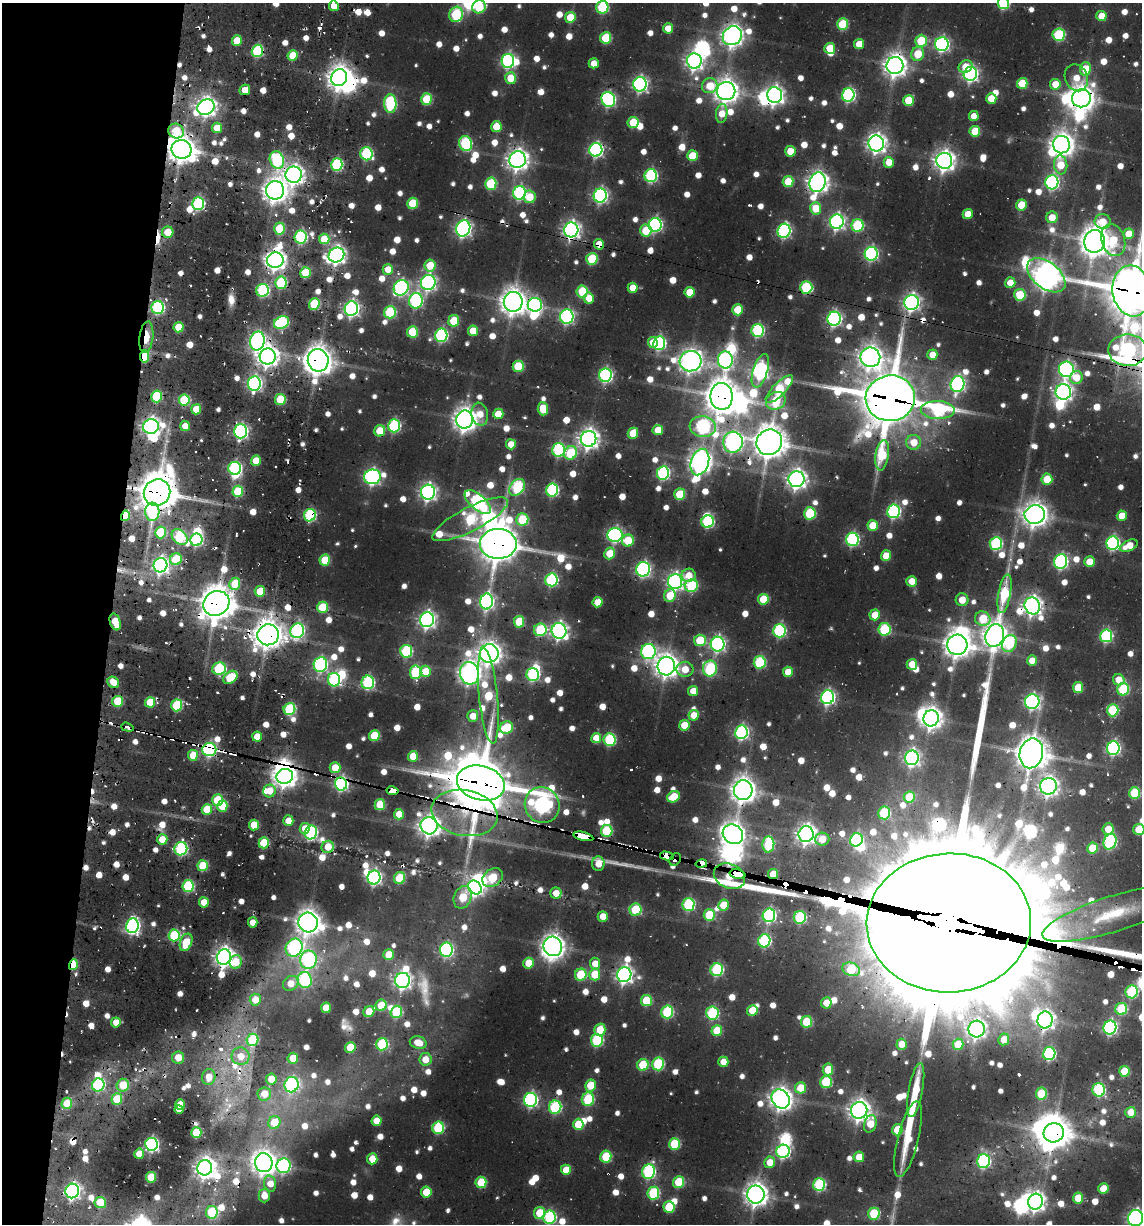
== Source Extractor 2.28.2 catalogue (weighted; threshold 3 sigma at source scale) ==
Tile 9 of 4 x 4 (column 1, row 3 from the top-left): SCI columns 241-1380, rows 1301-2522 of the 5108 x 4966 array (HDU 1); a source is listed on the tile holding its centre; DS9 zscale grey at full resolution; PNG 1144 x 1226 px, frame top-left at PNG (2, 3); each listed source drawn as its Kron ellipse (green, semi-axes under 4 px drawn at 4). Shown black and unused: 10% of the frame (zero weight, under 2 of 3 exposures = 7% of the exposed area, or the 3 px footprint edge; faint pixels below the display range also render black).
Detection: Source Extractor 2.28.2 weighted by HDU 2 'WHT'; one run over the whole footprint, this tile lists its part. Background 0.0823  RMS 0.0094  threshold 0.0425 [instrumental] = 3 sigma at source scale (4.5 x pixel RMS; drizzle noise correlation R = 1.50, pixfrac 1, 0.05/0.05 arcsec/px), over >= 5 px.
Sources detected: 1136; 6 too faint to see at this stretch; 38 inside a brighter object's white glare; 44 cosmic-ray / hot-pixel residue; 7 long thin detections or spike segments (spike, bleed or trail) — neither listed nor drawn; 15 inside a brighter listed object's ellipse — not listed separately; of the other 1026, all 500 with FLUX_AUTO >= 18.6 (the completeness limit of this list) listed and drawn (526 fainter detections not listed), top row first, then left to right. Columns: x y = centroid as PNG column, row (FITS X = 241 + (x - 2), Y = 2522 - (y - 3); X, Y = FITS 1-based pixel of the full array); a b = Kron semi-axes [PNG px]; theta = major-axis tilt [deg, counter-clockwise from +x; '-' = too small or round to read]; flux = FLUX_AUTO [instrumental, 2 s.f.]
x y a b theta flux
1003 3 6 6 - 130
334 6 5 5 - 21
479 7 7 6 - 64
602 7 6 6 - 110
456 14 8 6 74 110
1101 16 5 5 - 25
570 17 5 5 - 34
843 24 6 5 - 79
668 28 5 5 - 19
1059 35 6 6 - 110
732 36 10 9 - 820
606 38 6 5 - 69
237 40 5 5 - 29
921 41 6 5 - 64
859 44 5 5 - 27
942 44 7 6 - 290
830 48 5 5 - 36
257 51 6 5 - 130
918 54 7 6 - 33
293 56 5 5 - 39
508 61 7 6 - 250
694 61 7 7 - 560
594 63 5 5 - 20
895 66 8 8 - 1000
965 67 7 6 - 21
1085 69 7 5 83 40
970 74 7 6 - 330
339 78 8 7 - 1200
511 78 6 5 - 37
1076 78 14 11 -66 22
1022 83 5 5 - 38
640 84 7 6 - 350
1055 84 5 5 - 24
710 86 8 7 - 30
245 90 5 5 - 20
726 91 9 9 - 1100
775 95 8 7 - 530
848 95 6 6 - 220
991 98 5 5 - 25
1081 98 9 9 - 1300
427 99 6 5 - 65
608 99 8 6 -65 260
908 100 5 5 - 43
390 103 9 6 -88 140
206 107 9 7 29 710
722 114 9 5 83 20
974 116 5 5 - 19
633 122 5 5 - 46
496 127 5 5 - 31
217 128 5 5 - 25
176 131 8 7 - 46
975 131 5 5 - 46
466 143 7 6 - 130
876 143 8 7 - 670
1061 145 9 8 - 1000
182 149 10 9 - 1400
596 150 7 6 - 280
790 151 5 5 - 29
366 154 6 6 - 140
692 156 5 5 - 45
277 160 9 7 -72 140
518 160 8 8 - 830
944 161 8 8 - 810
889 162 5 5 - 27
337 165 6 5 - 140
1061 165 9 6 -84 33
294 175 8 8 - 730
651 176 6 6 - 190
788 182 5 5 - 36
818 182 10 8 73 840
1052 182 7 6 - 260
491 184 6 5 - 88
275 190 9 9 - 1100
519 193 7 6 - 220
600 196 7 6 - 320
529 197 6 6 - 34
412 203 6 5 - 51
198 204 6 6 - 160
1021 205 5 5 - 34
816 208 6 5 - 35
968 214 5 5 - 22
1052 217 6 5 - 22
837 222 7 7 - 380
1103 222 8 7 - 22
655 225 7 6 - 250
857 225 6 6 - 100
463 228 8 7 - 430
280 229 6 5 - 51
571 230 7 7 - 540
646 231 6 5 - 48
784 231 7 6 - 240
168 232 6 5 - 28
1129 234 5 5 - 26
301 237 6 6 - 170
324 239 5 5 - 38
1113 240 16 11 -73 46
1094 241 11 10 - 1600
599 244 5 5 - 19
871 254 7 6 - 260
336 255 8 7 - 580
592 259 6 5 - 74
275 260 8 7 - 790
430 265 6 5 - 38
388 269 5 5 - 23
306 273 5 5 - 59
1046 275 22 13 -38 1400
281 283 6 5 - 110
428 283 7 7 - 360
1010 283 5 5 - 20
806 287 6 6 - 120
401 288 8 7 - 260
633 288 5 5 - 23
263 290 6 6 - 150
582 291 6 5 - 67
1132 291 25 19 -82 4400
689 292 5 5 - 29
1020 295 6 5 - 61
589 298 5 5 - 21
416 301 8 7 - 210
513 302 10 9 - 1300
911 302 7 7 - 470
314 304 5 5 - 81
535 305 7 7 - 220
158 307 6 6 - 180
351 309 7 6 - 380
738 310 5 5 - 45
390 312 6 6 - 98
567 317 7 7 - 260
834 319 7 6 - 290
454 321 6 5 - 49
281 322 8 6 24 140
178 327 5 5 - 32
473 331 5 5 - 26
758 331 6 6 - 160
412 332 5 5 - 58
441 335 7 6 - 190
146 337 16 7 83 28
257 341 9 7 78 400
653 343 5 5 - 21
659 343 7 6 - 190
1128 350 19 16 -1 270
932 355 5 5 - 22
144 356 6 4 82 41
268 356 8 8 - 840
870 357 10 9 - 1000
318 360 11 10 - 1500
725 360 8 7 - 310
690 361 11 10 - 940
518 366 6 5 - 65
1066 369 8 7 - 340
760 371 17 7 73 400
605 375 7 6 - 250
1076 377 6 6 - 23
254 383 7 6 - 300
957 384 8 7 - 310
779 389 18 6 45 100
1063 392 8 7 - 520
156 396 6 5 - 83
722 396 13 11 -90 2000
890 398 25 23 8 5500
280 399 5 5 - 60
184 400 5 5 - 84
776 401 10 8 26 72
196 409 5 5 - 26
543 409 6 5 - 34
938 410 17 9 -1 170
480 414 11 8 -79 20
498 414 5 5 - 27
465 419 9 8 - 1100
185 426 5 5 - 19
394 426 6 6 - 150
151 427 8 7 - 590
703 427 13 10 -6 230
658 430 5 5 - 28
241 431 7 6 - 290
380 431 6 5 - 38
633 433 5 5 - 36
588 439 8 7 - 770
733 442 10 9 - 470
769 442 13 12 - 1900
914 442 7 7 - 27
511 444 5 5 - 20
558 450 7 6 - 180
571 453 7 6 - 74
882 455 15 6 82 67
256 461 5 5 - 32
700 462 13 9 72 960
235 468 6 6 - 210
663 473 6 6 - 200
372 477 8 7 - 360
797 479 8 8 - 670
1047 479 5 5 - 43
517 487 9 6 49 150
552 490 6 6 - 160
238 491 5 5 - 65
157 492 14 13 - 3100
428 492 7 7 - 470
680 494 6 5 - 61
478 502 16 7 -41 260
894 511 7 6 - 220
152 512 9 7 88 100
810 513 6 6 - 81
310 515 6 6 - 160
1035 515 10 9 - 1200
125 516 5 4 - 44
1122 516 5 5 - 24
470 519 42 12 27 120
522 519 6 6 - 75
708 522 6 6 - 140
873 526 5 5 - 35
161 532 6 5 - 71
615 535 7 7 - 290
180 537 9 6 -43 130
852 539 6 6 - 210
196 540 6 6 - 160
628 541 6 6 - 42
1113 543 7 6 - 220
498 544 18 15 0 2900
996 544 6 6 - 160
1129 546 9 5 24 24
610 553 6 5 - 34
886 556 5 5 - 29
176 559 6 5 - 55
325 560 5 5 - 49
1061 562 7 6 - 250
1089 562 5 5 - 24
160 565 7 7 - 480
643 569 7 7 - 300
689 575 7 6 - 21
551 580 6 6 - 170
675 581 7 7 - 460
911 581 5 5 - 20
235 584 6 5 - 50
691 586 6 6 - 97
260 591 5 5 - 33
1005 594 19 6 80 84
670 596 6 5 - 39
763 599 5 5 - 45
962 600 6 6 - 19
486 601 8 6 79 330
598 602 5 5 - 29
216 603 13 12 - 2200
1032 606 9 7 -66 690
322 607 6 5 - 47
875 615 5 5 - 29
983 619 8 7 - 49
427 620 7 7 - 470
115 622 8 5 -72 24
519 622 6 5 - 53
884 629 6 6 - 110
540 630 6 6 - 100
297 631 7 7 - 250
559 631 8 7 - 490
779 631 6 6 - 180
268 635 11 10 - 1700
995 635 11 9 70 1200
1106 636 6 6 - 170
700 640 6 6 - 52
718 644 7 7 - 350
1009 644 9 7 65 90
957 645 10 10 - 1400
406 651 6 6 - 120
648 651 7 7 - 280
489 653 9 9 - 990
1032 661 5 5 - 22
760 662 6 6 - 120
912 664 5 5 - 28
320 665 7 6 - 250
666 666 9 8 - 1000
219 669 7 6 - 110
685 669 8 7 - 23
710 669 8 7 - 140
426 671 6 5 - 34
416 672 7 5 85 120
788 672 5 5 - 23
469 673 11 9 -79 920
533 674 6 6 - 170
230 677 8 5 37 46
334 680 7 6 - 160
1119 680 6 5 - 24
113 682 6 5 - 20
368 682 7 6 - 160
1078 688 5 5 - 44
1123 689 6 6 - 92
693 691 5 5 - 20
488 696 48 9 -84 100
828 697 7 6 - 310
118 701 5 5 - 53
150 702 5 5 - 43
1032 702 7 7 - 300
177 705 6 5 - 88
289 709 6 6 - 120
1113 710 6 5 - 86
694 715 5 5 - 23
473 716 5 5 - 22
931 718 8 7 - 860
684 725 5 5 - 28
127 727 6 3 -18 43
506 727 6 6 - 55
741 732 7 6 - 270
374 736 5 5 - 48
257 737 5 5 - 25
596 738 5 5 - 22
609 740 6 6 - 130
1113 748 7 6 - 250
209 750 7 6 - 260
1031 753 15 11 77 2000
193 755 5 5 - 30
413 756 5 5 - 35
912 758 7 6 - 400
335 768 5 5 - 30
285 776 8 7 - 930
481 783 24 17 -14 5100
341 784 6 6 - 240
1048 786 8 8 - 650
743 790 10 9 - 1200
270 791 6 6 - 22
392 791 6 4 -10 640
1135 793 6 5 - 76
673 797 6 5 - 36
909 797 5 5 - 46
217 800 6 5 - 64
380 805 5 5 - 51
542 805 18 17 - 440
222 806 6 5 - 49
207 810 5 5 - 45
464 813 33 23 -11 130
884 813 6 6 - 87
399 814 5 5 - 24
288 821 5 5 - 19
254 825 5 5 - 38
429 826 9 8 - 870
305 829 6 5 - 21
1108 829 6 5 - 23
1139 830 6 5 - 33
607 831 6 5 - 87
311 833 7 6 - 160
733 834 11 9 -36 970
806 834 8 7 - 730
583 836 10 4 -14 1800
162 839 5 5 - 24
822 839 7 6 - 22
856 840 7 6 - 160
1110 842 8 6 65 170
264 843 5 5 - 55
768 844 8 6 86 99
328 847 6 6 - 26
1092 848 5 5 - 35
181 849 7 6 - 190
667 856 7 4 -13 1200
675 859 7 5 58 120
598 864 7 6 - 19
701 864 6 4 11 1300
203 866 5 5 - 55
738 874 8 4 -14 2800
773 874 5 5 - 32
729 876 16 12 -25 2500
374 877 7 6 - 330
399 878 6 5 - 70
493 878 11 8 36 57
188 886 6 5 - 110
475 888 7 6 - 370
556 893 5 5 - 19
463 897 12 8 67 45
204 902 5 5 - 26
688 904 6 6 - 140
723 905 5 5 - 32
635 910 6 6 - 70
1114 914 74 17 17 78
709 915 6 5 - 62
769 915 7 6 - 230
603 916 5 5 - 22
800 917 6 6 - 120
253 922 5 4 - 19
308 923 10 9 - 1200
949 923 82 69 2 86000
132 926 7 6 - 310
174 935 6 5 - 92
764 941 6 6 - 150
186 942 9 6 68 33
553 946 10 9 - 1000
294 948 9 8 - 230
446 950 7 6 - 220
389 955 5 5 - 33
224 957 7 7 - 760
308 960 9 8 - 210
236 962 7 6 - 30
528 963 5 5 - 33
595 964 6 5 - 19
73 965 5 4 - 40
851 969 9 6 -18 78
717 970 6 6 - 150
595 974 6 5 - 42
581 975 6 5 - 71
624 975 7 7 - 520
305 980 8 7 - 150
403 980 7 7 - 470
291 983 8 7 - 20
1132 992 6 6 - 120
255 1000 6 5 - 20
646 1001 6 5 - 61
826 1003 5 5 - 20
381 1005 6 5 - 39
326 1008 5 5 - 25
1121 1009 6 6 - 90
752 1010 5 5 - 35
369 1012 6 5 - 27
396 1012 6 6 - 83
667 1012 6 6 - 120
712 1013 6 6 - 130
1045 1020 8 7 - 510
116 1022 5 5 - 21
806 1022 6 5 - 67
1110 1028 7 6 - 250
977 1029 8 8 - 570
600 1030 6 5 - 40
717 1031 5 5 - 41
1004 1039 6 5 - 25
252 1040 6 6 - 74
597 1040 6 6 - 130
418 1043 8 6 -15 22
382 1044 6 6 - 97
902 1044 5 5 - 20
958 1044 5 5 - 37
350 1047 5 5 - 37
1049 1054 6 6 - 180
240 1056 9 8 - 20
178 1058 6 6 - 21
293 1058 5 5 - 30
425 1059 6 6 - 22
723 1062 5 5 - 19
658 1064 6 6 - 110
643 1065 6 5 - 55
828 1070 6 5 - 36
1124 1071 5 5 - 46
209 1077 8 6 79 20
271 1079 5 5 - 22
826 1082 6 6 - 80
98 1085 6 6 - 160
123 1085 6 6 - 33
291 1085 7 7 - 240
590 1085 6 5 - 33
800 1088 6 5 - 35
916 1090 27 7 80 39
1099 1090 7 6 - 160
264 1094 6 6 - 22
1041 1094 6 5 - 65
117 1099 6 5 - 45
588 1099 7 6 - 95
781 1099 10 8 -52 960
531 1100 7 6 - 270
67 1103 6 5 - 34
180 1104 5 4 - 19
555 1107 6 6 - 140
179 1109 5 4 - 20
859 1110 8 8 - 870
1131 1112 5 5 - 26
376 1121 5 5 - 24
274 1122 6 6 - 30
578 1124 5 5 - 42
870 1124 9 6 74 30
438 1128 6 5 - 100
897 1130 5 5 - 39
196 1133 5 5 - 59
1054 1133 10 9 - 1900
908 1139 39 10 76 32
151 1144 6 6 - 260
674 1144 6 5 - 76
783 1151 7 6 - 240
139 1154 5 5 - 21
606 1157 6 5 - 65
859 1157 5 5 - 26
372 1159 5 5 - 26
984 1161 7 6 - 190
769 1162 6 5 - 22
264 1163 9 9 - 1100
284 1166 7 7 - 240
205 1168 8 7 - 840
566 1170 5 5 - 29
649 1172 7 6 - 190
151 1177 5 5 - 47
481 1182 6 5 - 61
679 1182 6 5 - 69
270 1184 8 6 -75 19
819 1185 6 6 - 140
1103 1189 5 5 - 30
72 1191 7 6 - 400
426 1192 5 5 - 37
653 1193 6 6 - 110
756 1195 9 8 - 1000
264 1196 7 5 -90 19
1078 1198 5 5 - 37
100 1202 5 5 - 34
1035 1202 8 7 - 580
669 1207 6 5 - 60
212 1212 6 6 - 86
540 1213 6 5 - 40
874 1214 6 5 - 70
549 1217 6 6 - 150
1135 1218 8 7 - 380
Overlapping masked pixels (flux is a lower limit): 76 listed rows (the first 20) at x y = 732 36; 257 51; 895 66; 775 95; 1081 98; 206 107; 182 149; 596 150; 277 160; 944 161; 294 175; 198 204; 571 230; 599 244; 275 260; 281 283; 806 287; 1132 291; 513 302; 911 302
Isophote crosses this tile's border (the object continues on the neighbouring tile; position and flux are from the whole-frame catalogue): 10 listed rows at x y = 1003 3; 334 6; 479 7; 602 7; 1132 291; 1128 350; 1139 830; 949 923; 549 1217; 1135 1218